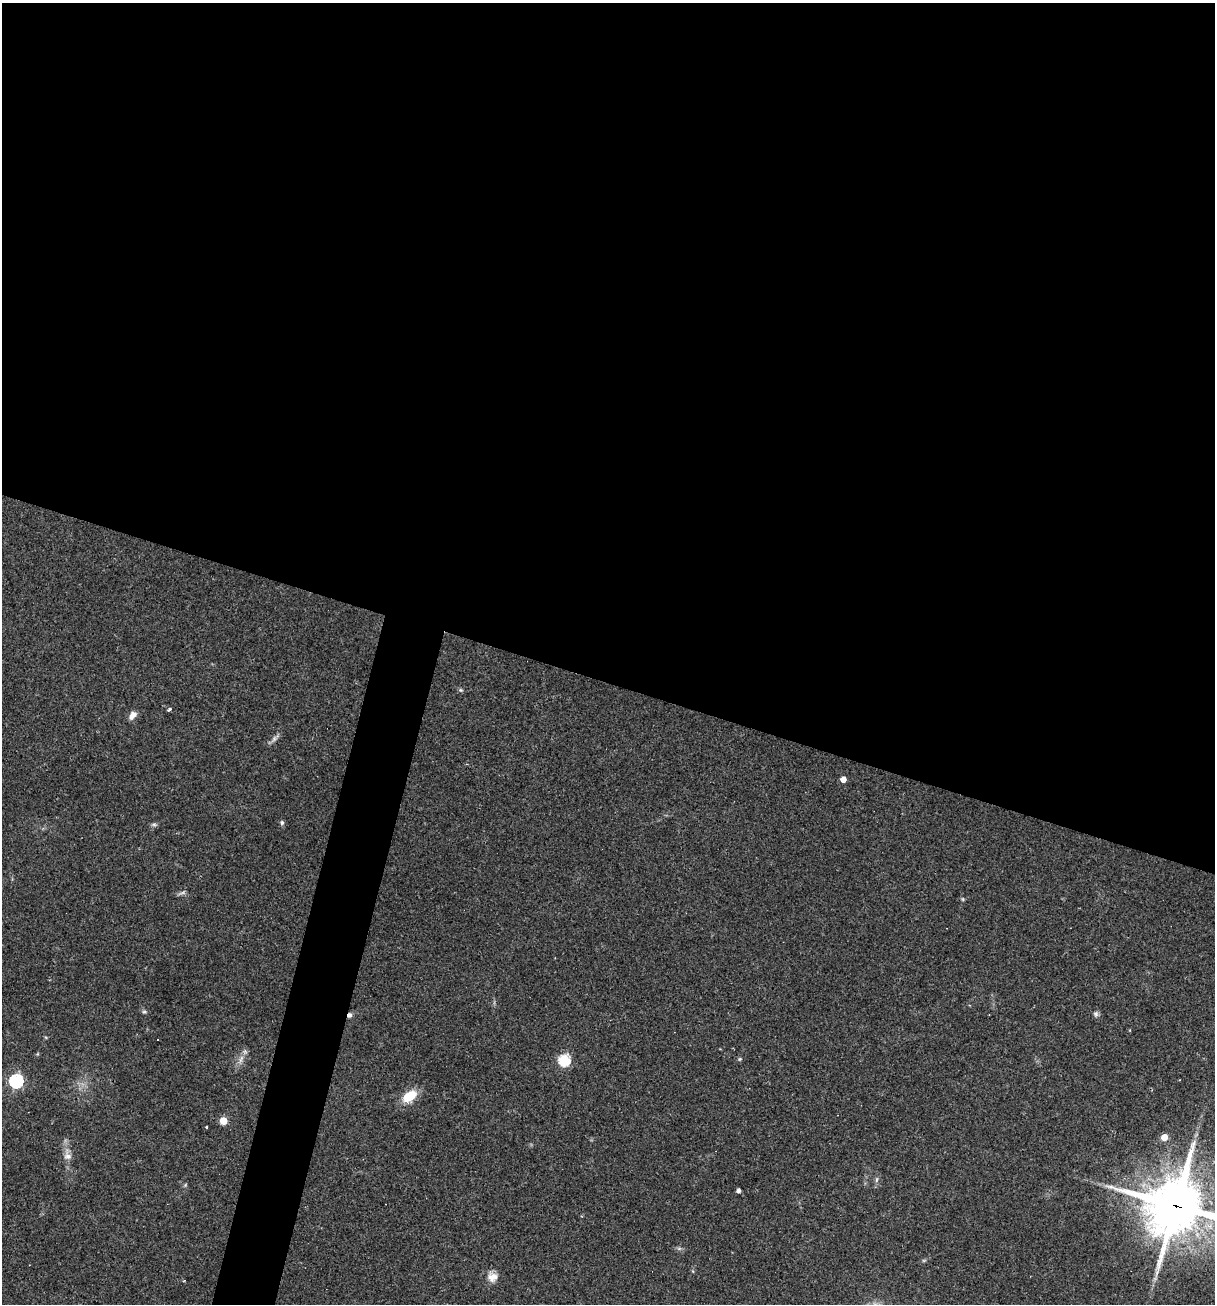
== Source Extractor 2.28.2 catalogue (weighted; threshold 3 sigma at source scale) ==
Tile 3 of 4 x 4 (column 3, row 1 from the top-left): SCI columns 2677-3889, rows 3907-5208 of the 5227 x 5208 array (HDU 1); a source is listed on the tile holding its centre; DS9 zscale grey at full resolution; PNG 1217 x 1306 px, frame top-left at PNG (2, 3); no overlay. Shown black and unused: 55% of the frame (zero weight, under 2 of 3 exposures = <1% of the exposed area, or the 3 px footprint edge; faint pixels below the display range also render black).
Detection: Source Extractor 2.28.2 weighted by HDU 2 'WHT'; one run over the whole footprint, this tile lists its part. Background 0.0665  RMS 0.0055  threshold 0.0247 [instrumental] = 3 sigma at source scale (4.5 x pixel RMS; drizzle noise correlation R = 1.50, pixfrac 1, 0.05/0.05 arcsec/px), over >= 5 px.
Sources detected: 28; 2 too faint to see at this stretch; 2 cosmic-ray / hot-pixel residue — not listed; the other 24 listed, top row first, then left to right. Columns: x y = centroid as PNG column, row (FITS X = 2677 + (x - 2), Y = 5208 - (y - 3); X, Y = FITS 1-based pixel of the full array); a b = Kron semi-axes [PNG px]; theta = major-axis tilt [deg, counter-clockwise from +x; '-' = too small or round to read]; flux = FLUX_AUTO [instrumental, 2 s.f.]
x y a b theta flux
461 690 6 5 - 0.82
169 709 4 3 - 1.2
132 715 10 6 49 3.9
843 779 4 4 - 6.1
282 823 7 5 90 1
154 824 6 5 - 1.1
144 1012 7 4 5 0.93
1096 1014 7 6 - 1.4
349 1015 7 6 - 1.6
46 1037 4 4 - 0.62
241 1059 14 5 70 2.9
740 1059 5 4 - 0.73
564 1060 6 6 - 61
16 1081 6 6 - 110
409 1096 19 11 36 11
223 1121 5 5 - 15
206 1127 2 2 - 0.52
1164 1137 5 4 - 8.7
67 1156 15 10 -76 4.5
876 1180 8 3 71 1
185 1185 6 3 72 0.63
738 1190 4 4 - 1.9
1176 1206 21 19 -3 2800
492 1277 13 13 - 5
Overlapping masked pixels (flux is a lower limit): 2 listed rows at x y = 349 1015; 1176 1206
Isophote crosses this tile's border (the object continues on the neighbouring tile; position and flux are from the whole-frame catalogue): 1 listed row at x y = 1176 1206